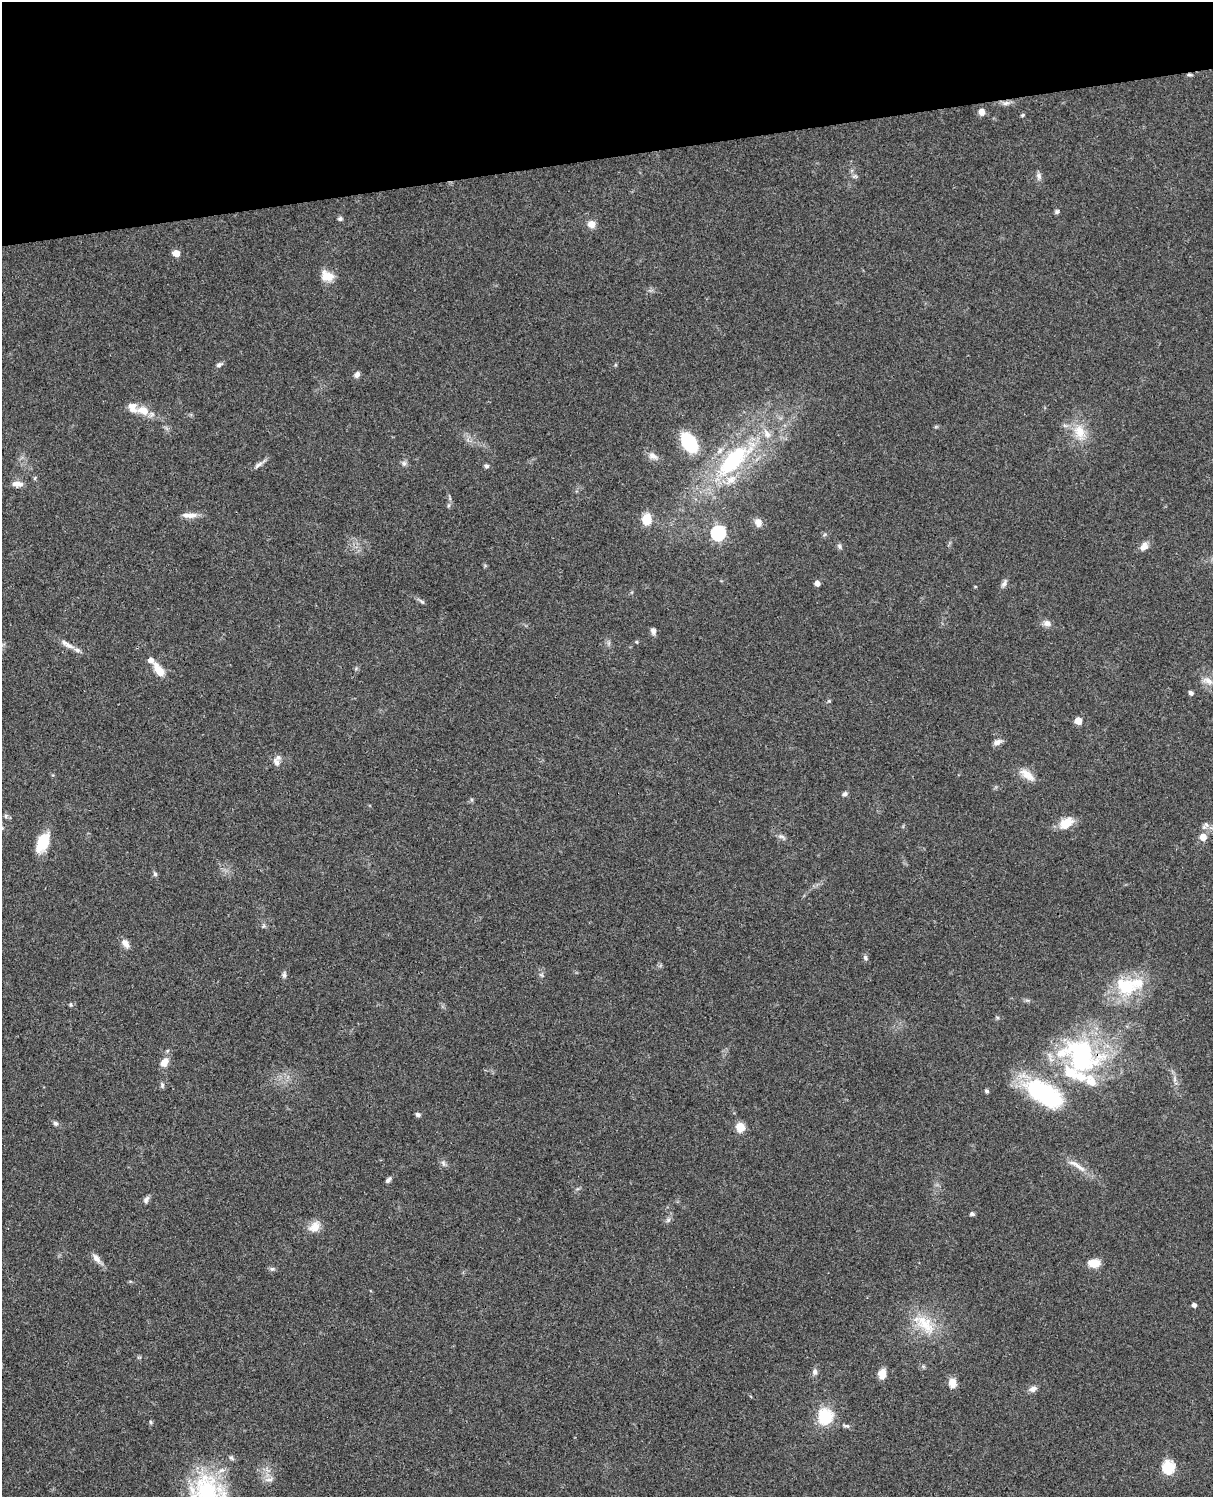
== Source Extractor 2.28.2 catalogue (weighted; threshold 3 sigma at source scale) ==
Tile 3 of 4 x 3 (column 3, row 1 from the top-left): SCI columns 2545-3755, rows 3268-4762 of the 5086 x 4927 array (HDU 1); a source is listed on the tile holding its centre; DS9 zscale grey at full resolution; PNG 1215 x 1499 px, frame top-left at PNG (2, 2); no overlay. Shown black and unused: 10% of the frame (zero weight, under 3 of 4 exposures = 6% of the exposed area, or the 3 px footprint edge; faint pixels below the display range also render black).
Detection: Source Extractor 2.28.2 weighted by HDU 2 'WHT'; one run over the whole footprint, this tile lists its part. Background 0.0778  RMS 0.0059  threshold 0.0264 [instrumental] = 3 sigma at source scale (4.5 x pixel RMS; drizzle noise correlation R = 1.50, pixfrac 1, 0.05/0.05 arcsec/px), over >= 5 px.
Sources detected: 97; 1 cosmic-ray / hot-pixel residue — not listed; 9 inside a brighter listed object's ellipse — not listed separately; the other 87 listed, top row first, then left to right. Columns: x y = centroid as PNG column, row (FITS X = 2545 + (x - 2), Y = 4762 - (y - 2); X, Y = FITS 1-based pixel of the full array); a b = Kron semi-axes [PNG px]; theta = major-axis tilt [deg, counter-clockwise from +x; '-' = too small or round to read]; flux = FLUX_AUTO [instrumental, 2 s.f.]
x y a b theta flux
1006 103 11 6 6 2.3
982 112 7 6 - 4
1022 115 5 4 - 0.73
855 176 6 6 - 1.2
1039 176 10 7 -72 2
1057 212 7 5 47 1.1
340 219 6 5 - 1.2
591 224 9 8 - 4.3
176 253 5 5 - 8.6
327 276 15 11 -25 8
219 365 8 5 23 1.5
357 374 7 6 - 2.3
143 410 17 11 -16 8.4
1080 432 24 15 -71 13
689 442 20 12 -58 33
653 456 14 9 -20 3.5
733 461 52 21 44 65
404 463 8 6 75 1.6
258 465 14 5 35 2.4
486 466 6 5 - 1.3
17 484 14 7 -3 3.8
189 515 21 6 -1 4.5
647 519 12 9 -88 10
758 522 10 8 -67 3.9
718 533 7 7 - 85
839 546 8 5 -61 1.3
1144 546 12 9 48 3.8
817 583 5 4 - 3.6
1004 583 13 6 62 2
975 587 5 3 - 0.51
422 602 10 4 -40 1.3
1047 623 10 8 -1 2.9
653 631 9 7 -79 1.9
637 642 5 4 - 0.68
68 645 18 7 -24 4.4
159 670 17 8 -56 8.5
1208 681 16 8 -11 4
1191 693 6 5 - 1.4
829 701 6 4 0 0.67
1078 721 5 5 - 8.6
997 742 11 6 22 2.7
276 762 12 8 -70 2.8
1027 775 24 9 -37 6.4
845 794 7 5 34 1.6
6 816 7 4 -89 0.97
1066 823 19 12 33 8.8
1206 824 10 6 -77 2.2
781 836 12 5 -25 2
1203 837 6 5 - 7.6
43 843 24 12 64 14
155 874 7 5 -73 1.2
125 943 13 8 -58 3.5
865 958 8 5 -60 1.4
284 975 8 5 -90 1.4
541 975 7 4 -1 0.93
1126 986 34 26 -16 29
1081 1056 57 43 -24 95
164 1062 13 9 53 5.1
1175 1079 7 4 -89 1.4
162 1085 8 5 90 1.2
987 1091 5 4 - 1.2
1044 1094 50 24 -32 61
418 1114 6 5 - 1.3
56 1123 7 6 - 1.5
740 1127 9 8 - 7.5
443 1163 9 5 -71 1.6
1077 1166 33 7 -32 6.4
388 1180 9 5 43 1.5
146 1200 10 6 56 1.9
972 1214 6 5 - 1.1
668 1220 8 4 45 1.4
314 1227 17 12 43 6.3
96 1258 15 7 -53 3.7
1094 1263 10 7 -1 9.6
272 1269 7 6 - 1.3
1194 1305 4 4 - 2.2
925 1324 38 18 -40 21
815 1372 9 7 79 2
882 1374 11 8 82 5.4
952 1383 10 8 -80 5.9
1033 1389 10 7 27 2.7
825 1416 20 18 89 19
151 1422 5 4 - 0.87
846 1426 10 5 -10 1.4
1168 1467 7 6 - 49
269 1479 13 5 9 2.3
206 1492 43 32 -87 75
Overlapping masked pixels (flux is a lower limit): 2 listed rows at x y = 68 645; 1081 1056
Isophote crosses this tile's border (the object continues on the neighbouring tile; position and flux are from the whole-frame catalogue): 1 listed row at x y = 206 1492